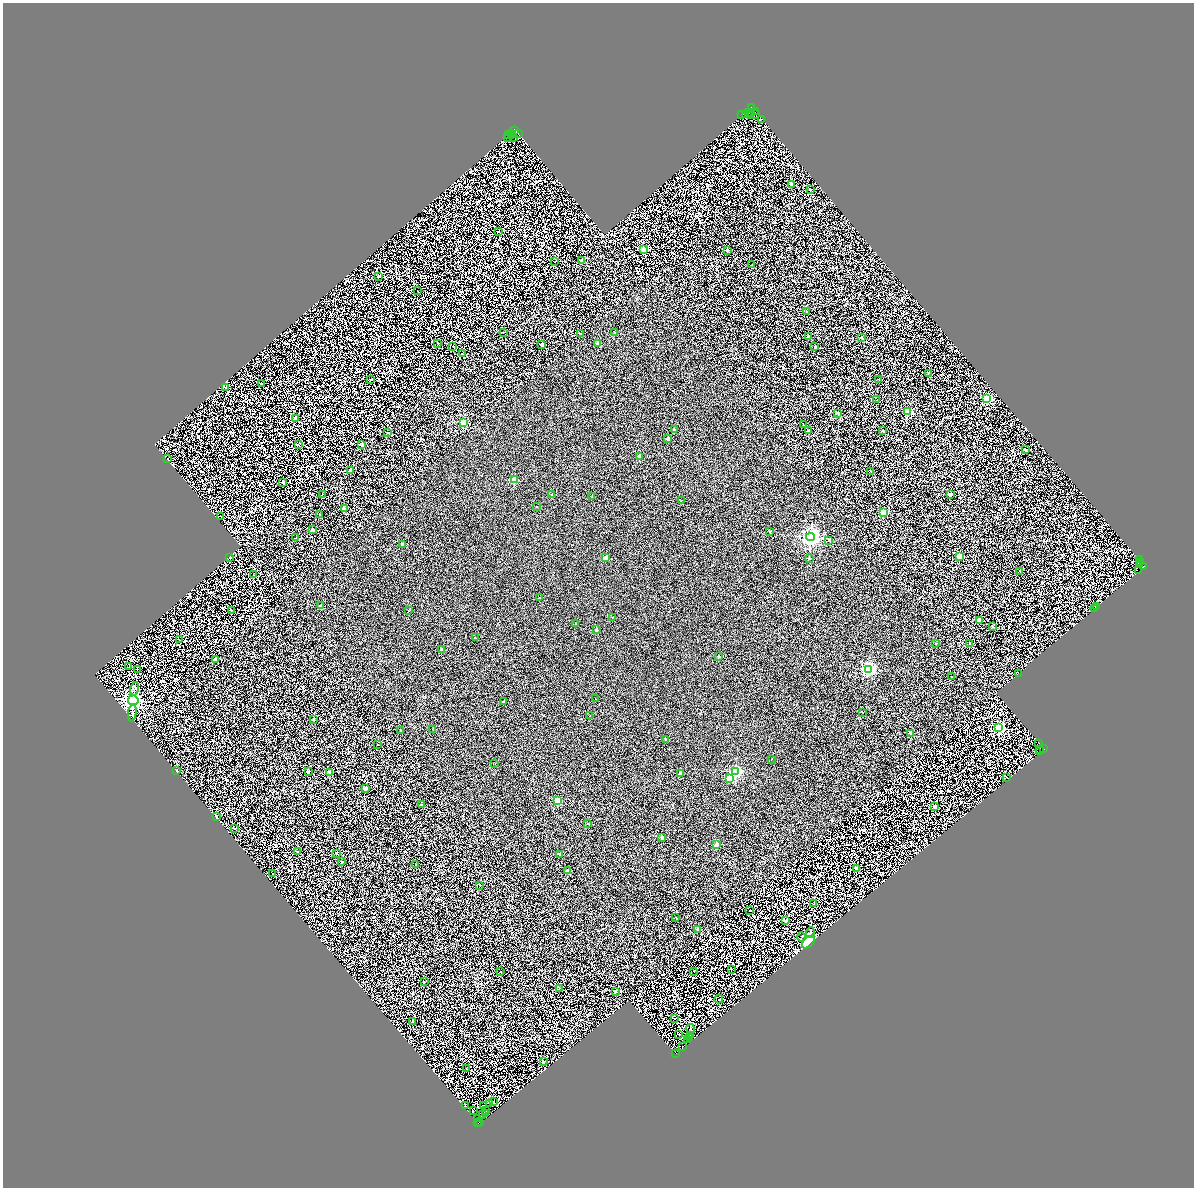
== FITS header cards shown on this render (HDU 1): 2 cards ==
NAXIS1  =                 2383
NAXIS2  =                 2371

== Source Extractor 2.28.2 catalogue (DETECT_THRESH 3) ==
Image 2383 x 2371 px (HDU 1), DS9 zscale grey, zoomed out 1/2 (1 PNG px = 2 x 2 image px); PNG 1196 x 1190 px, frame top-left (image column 2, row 2370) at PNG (3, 3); each listed source drawn as its Kron ellipse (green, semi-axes under 4 px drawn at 4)
Background 0.39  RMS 2.5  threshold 7.57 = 3 sigma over >= 5 px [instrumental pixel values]
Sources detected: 262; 66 cannot appear on this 1/2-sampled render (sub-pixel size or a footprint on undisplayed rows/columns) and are neither listed nor drawn; the other 196 listed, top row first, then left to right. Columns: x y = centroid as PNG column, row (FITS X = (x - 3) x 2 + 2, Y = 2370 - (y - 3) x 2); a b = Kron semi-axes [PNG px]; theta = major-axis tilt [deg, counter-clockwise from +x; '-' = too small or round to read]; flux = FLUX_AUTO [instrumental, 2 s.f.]
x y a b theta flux
751 107 3 2 - 2000
755 112 2 1 - 1900
749 113 3 1 - 15000
751 113 2 1 - 13000
746 114 2 1 - 4400
742 115 2 1 - 380
750 115 2 1 - 8100
756 115 3 2 - 4700
761 119 2 1 - 2600
515 130 3 2 - 38000
510 134 3 2 - 7500
518 134 2 1 - 6700
508 135 2 1 - 6800
511 136 3 2 - 12000
507 137 3 1 - 3300
514 137 2 1 - 5700
791 184 2 2 - 3500
810 189 2 2 - 560
499 232 2 2 - 450
644 250 3 2 - 13000
727 250 2 2 - 1300
582 260 2 2 - 4500
554 262 2 1 - 130
752 265 2 1 - 130
378 277 2 2 - 840
418 291 2 1 - 230
806 312 2 1 - 220
504 332 2 2 - 140
580 333 2 1 - 110
615 333 2 2 - 1200
808 336 2 2 - 1500
861 337 2 2 - 1600
438 343 2 2 - 500
598 343 2 2 - 5500
542 344 2 2 - 1100
453 346 2 1 - 120
815 346 2 2 - 500
463 354 2 1 - 240
928 373 2 2 - 440
879 379 2 1 - 200
371 380 2 2 - 170
261 383 2 2 - 1400
226 388 2 2 - 1300
987 399 3 3 - 73000
877 400 2 2 - 200
907 412 3 3 - 30000
838 413 2 2 - 1600
295 418 2 2 - 1700
463 423 3 3 - 37000
803 425 2 1 - 320
675 429 2 2 - 780
808 431 2 2 - 1300
883 431 2 2 - 1200
388 432 2 2 - 400
668 439 2 2 - 2500
361 444 2 2 - 2200
298 445 2 2 - 480
1026 450 2 2 - 850
640 457 2 2 - 3800
167 459 2 2 - 600
350 471 2 2 - 6600
871 471 2 1 - 340
514 480 2 2 - 11000
283 482 2 2 - 1700
322 494 2 1 - 160
552 495 2 2 - 420
950 495 2 2 - 2800
592 497 2 2 - 520
681 500 2 1 - 110
536 506 2 1 - 280
344 508 2 2 - 1700
883 512 2 2 - 15000
320 514 2 1 - 230
221 517 3 2 - 160
312 529 2 2 - 2300
770 531 2 2 - 510
811 537 4 4 - 150000
296 538 2 2 - 630
829 540 2 2 - 520
403 544 2 2 - 1300
959 556 2 2 - 16000
230 558 2 2 - 590
606 558 2 2 - 4900
809 559 2 2 - 700
1139 560 2 1 - 400
1141 562 2 1 - 2400
1140 564 3 2 - 4700
1144 566 3 2 - 6300
1020 571 2 2 - 640
1139 571 2 1 - 140
254 575 2 1 - 1000
539 598 2 2 - 330
321 606 2 2 - 2100
1096 607 2 1 - 280
1094 608 2 1 - 340
231 611 2 1 - 270
409 611 2 1 - 120
612 617 2 2 - 190
979 621 2 2 - 6000
575 624 2 2 - 490
992 627 2 2 - 1400
596 630 2 2 - 1100
475 638 2 1 - 130
179 640 2 1 - 230
936 643 2 2 - 460
970 643 2 2 - 1400
442 650 2 2 - 1500
718 657 2 2 - 1100
215 659 2 2 - 4500
129 667 2 2 - 91
868 669 3 3 - 93000
137 670 2 1 - 600
1018 673 3 2 - 220
951 677 2 2 - 140
134 689 7 2 75 490
595 699 2 2 - 480
133 700 5 5 - 230000
503 702 2 2 - 430
863 712 2 2 - 350
132 713 8 3 82 750
590 716 2 1 - 100
314 720 2 2 - 580
999 728 3 3 - 92000
432 729 2 1 - 150
401 730 2 2 - 350
911 733 2 2 - 4500
665 739 2 2 - 740
1039 743 2 1 - 770
378 745 2 1 - 320
1039 749 3 2 - 5100
1043 749 2 2 - 15000
1039 751 3 2 - 2100
771 759 2 1 - 110
495 764 2 1 - 130
176 771 2 2 - 1100
308 772 2 2 - 2100
330 772 2 2 - 3700
735 772 3 3 - 69000
680 773 2 2 - 3600
1007 777 2 1 - 400
729 778 2 2 - 13000
366 788 2 2 - 3000
558 801 2 2 - 11000
421 805 2 1 - 170
935 807 2 2 - 6500
217 817 2 2 - 1100
588 824 2 2 - 790
234 828 2 2 - 170
662 837 2 2 - 2100
717 844 2 2 - 2800
298 852 2 2 - 1600
336 853 2 2 - 1400
560 854 2 2 - 1800
342 861 2 2 - 640
416 864 2 1 - 170
856 868 2 2 - 5500
567 870 2 2 - 1200
272 874 2 2 - 460
480 885 2 1 - 160
814 904 2 2 - 880
750 911 2 1 - 210
676 917 2 2 - 350
786 920 2 2 - 1400
697 929 2 2 - 2000
810 933 5 3 - 480
801 937 4 2 - 400
809 942 8 4 42 16000
731 969 2 2 - 360
694 971 2 1 - 310
501 972 2 1 - 180
424 982 2 2 - 390
559 988 2 1 - 240
615 991 2 2 - 3100
719 999 4 1 - 160
674 1018 2 1 - 140
413 1022 2 2 - 1700
691 1029 5 2 - 250
678 1034 3 2 - 110
690 1035 3 1 - 200
689 1037 2 1 - 160
687 1040 2 1 - 170
682 1046 2 1 - 190
675 1054 2 1 - 590
543 1061 2 2 - 1900
466 1069 2 1 - 120
494 1101 2 1 - 180
490 1104 2 1 - 290
483 1105 2 1 - 270
466 1106 3 1 - 150
486 1110 3 2 - 270
473 1111 2 1 - 110
486 1113 2 1 - 260
483 1115 2 1 - 110
477 1118 3 2 - 230
478 1123 4 2 - 830
479 1123 3 1 - 650
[66 sub-pixel or undisplayed-footprint detections neither listed nor drawn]